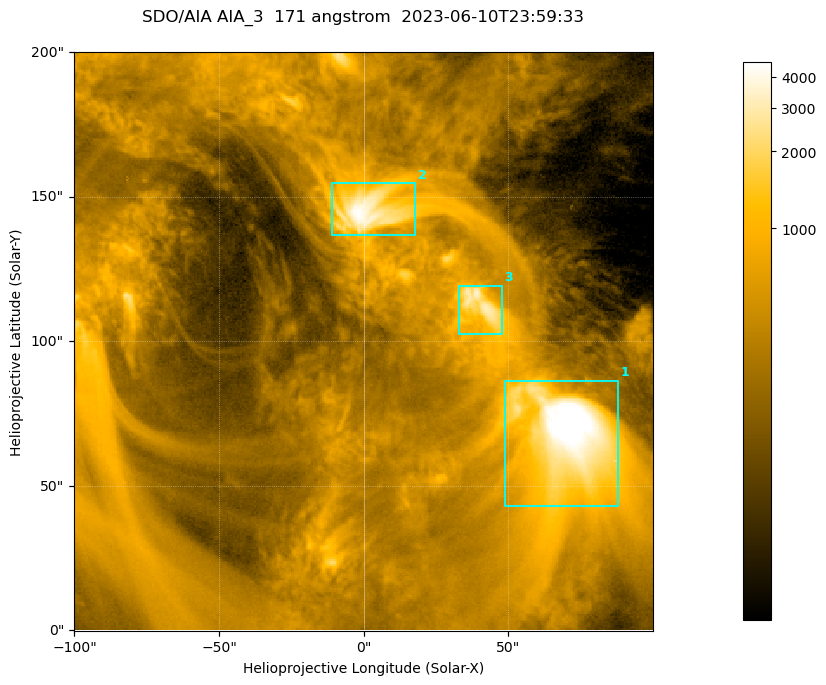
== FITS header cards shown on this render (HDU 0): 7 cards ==
TELESCOP= 'SDO/AIA '           / For AIA: SDO/AIA
INSTRUME= 'AIA_3   '           / For AIA: AIA_ATA1, AIA_ATA2, AIA_ATA3 or AIA_AT
WAVELNTH=                  171 / [angstrom] Wavelength
WAVEUNIT= 'angstrom'           / Wavelength unit: angstrom
DATE-OBS= '2023-06-10T23:59:33.350' / [ISO] Date when observation started; ISO 8
CTYPE1  = 'HPLN-TAN'           / CTYPE1; Typically HPLN
CTYPE2  = 'HPLT-TAN'           / CTYPE2; Typically HPLT

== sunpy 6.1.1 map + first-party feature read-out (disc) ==
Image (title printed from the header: SDO/AIA AIA_3  171 angstrom  2023-06-10T23:59:33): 334 x 334 px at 0.599 arcsec/px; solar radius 945 arcsec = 1577 px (partial field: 1.4% of the solar disc is inside the frame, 100% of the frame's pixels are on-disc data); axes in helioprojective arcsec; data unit not stated in the header (colour bar unlabelled)
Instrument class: DISC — disc imager (sunpy class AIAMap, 171 A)
Bright regions (active regions / flare kernels): reference = the on-disc median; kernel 3 px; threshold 5 sigma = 1108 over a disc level ~355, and >= 1.15x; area >= 111 px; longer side >= 4 px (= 2.4 arcsec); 3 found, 3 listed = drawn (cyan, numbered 1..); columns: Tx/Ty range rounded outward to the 2 arcsec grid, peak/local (2 s.f.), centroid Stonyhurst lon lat
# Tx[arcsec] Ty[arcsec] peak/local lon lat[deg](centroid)
1 48..88 42..86 17 +4 +4
2 -12..18 136..156 13 +0 +9
3 32..48 102..120 9 +2 +7